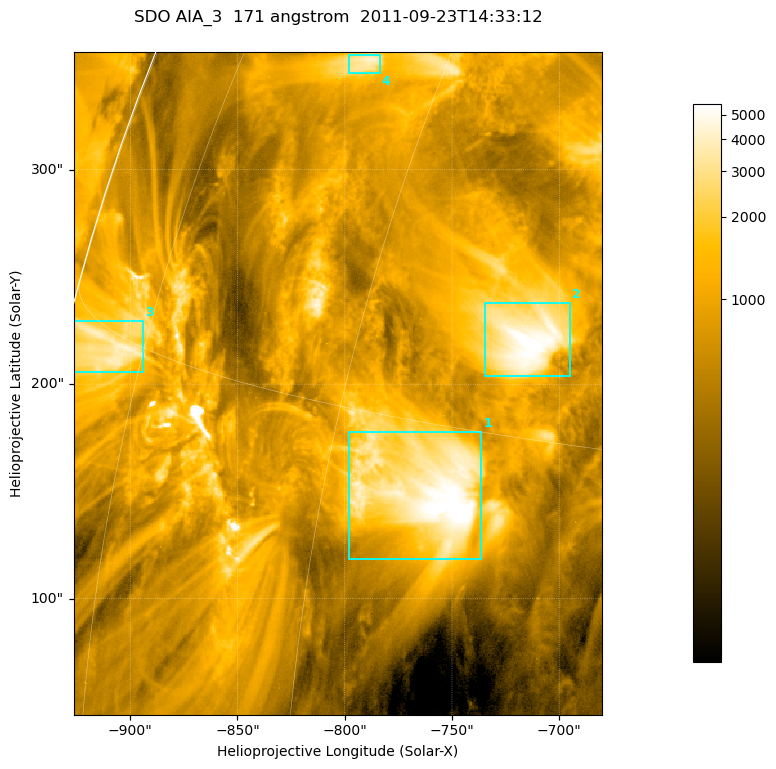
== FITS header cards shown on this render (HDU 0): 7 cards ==
TELESCOP= 'SDO     '           /
INSTRUME= 'AIA_3   '           /
WAVELNTH=                  171 /
WAVEUNIT= 'angstrom'           /
DATE-OBS= '2011-09-23T14:33:12.34' /
CTYPE1  = 'HPLN-TAN'           /
CTYPE2  = 'HPLT-TAN'           /

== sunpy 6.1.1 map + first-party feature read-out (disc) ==
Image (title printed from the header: SDO AIA_3  171 angstrom  2011-09-23T14:33:12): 411 x 515 px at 0.599 arcsec/px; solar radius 956 arcsec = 1595 px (partial field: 2.6% of the solar disc is inside the frame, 97% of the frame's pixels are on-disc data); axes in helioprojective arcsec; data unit not stated in the header (colour bar unlabelled)
Pointing: header CRPIX1/2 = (2051.64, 2049.57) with CRVAL1/2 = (0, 0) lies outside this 411 x 515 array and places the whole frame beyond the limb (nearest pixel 1.41 R_sun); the SolarSoft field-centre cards XCEN/YCEN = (-803.2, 200.4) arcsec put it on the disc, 1310 arcsec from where CRPIX/CRVAL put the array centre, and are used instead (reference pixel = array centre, CRVAL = XCEN/YCEN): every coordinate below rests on XCEN/YCEN
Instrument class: DISC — disc imager (sunpy class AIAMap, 171 A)
Bright regions (active regions / flare kernels): reference = the on-disc median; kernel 3 px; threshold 5 sigma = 2137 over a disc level ~752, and >= 1.15x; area >= 211 px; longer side >= 5 px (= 3 arcsec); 4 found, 4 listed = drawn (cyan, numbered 1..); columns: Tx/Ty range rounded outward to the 2 arcsec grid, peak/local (2 s.f.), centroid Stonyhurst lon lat
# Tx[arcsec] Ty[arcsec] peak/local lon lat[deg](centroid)
1 -798..-736 118..178 9.1 -55 +13
2 -736..-694 202..238 8.1 -52 +18
3 -928..-894 204..230 5.9 -79 +15
4 -798..-784 344..354 5.6 -65 +24
Off-limb structures (1.02-1.3 R_sun): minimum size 105 px: none found